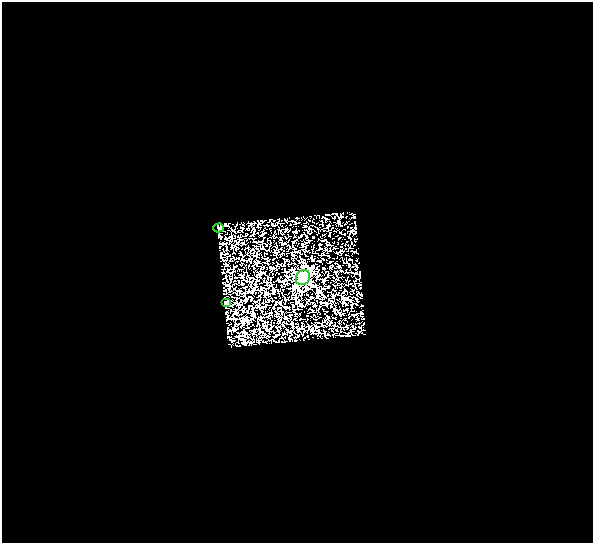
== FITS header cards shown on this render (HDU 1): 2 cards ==
NAXIS1  =                  591
NAXIS2  =                  541

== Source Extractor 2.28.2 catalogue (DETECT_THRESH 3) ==
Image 591 x 541 px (HDU 1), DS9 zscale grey, 1 PNG px = 1 image px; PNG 595 x 545 px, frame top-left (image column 1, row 541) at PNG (2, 2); each listed source drawn as its Kron ellipse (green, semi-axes under 4 px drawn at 4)
Background 0.441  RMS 0.076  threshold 0.227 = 3 sigma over >= 5 px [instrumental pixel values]
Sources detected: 3; all 3 listed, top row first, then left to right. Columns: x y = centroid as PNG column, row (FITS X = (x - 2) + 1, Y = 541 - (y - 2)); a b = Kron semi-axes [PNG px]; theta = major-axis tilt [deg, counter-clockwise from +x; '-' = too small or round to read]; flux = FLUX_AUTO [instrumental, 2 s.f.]
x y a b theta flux
219 228 5 4 - 6.7
303 278 8 6 54 1100
226 302 5 2 - 6.4